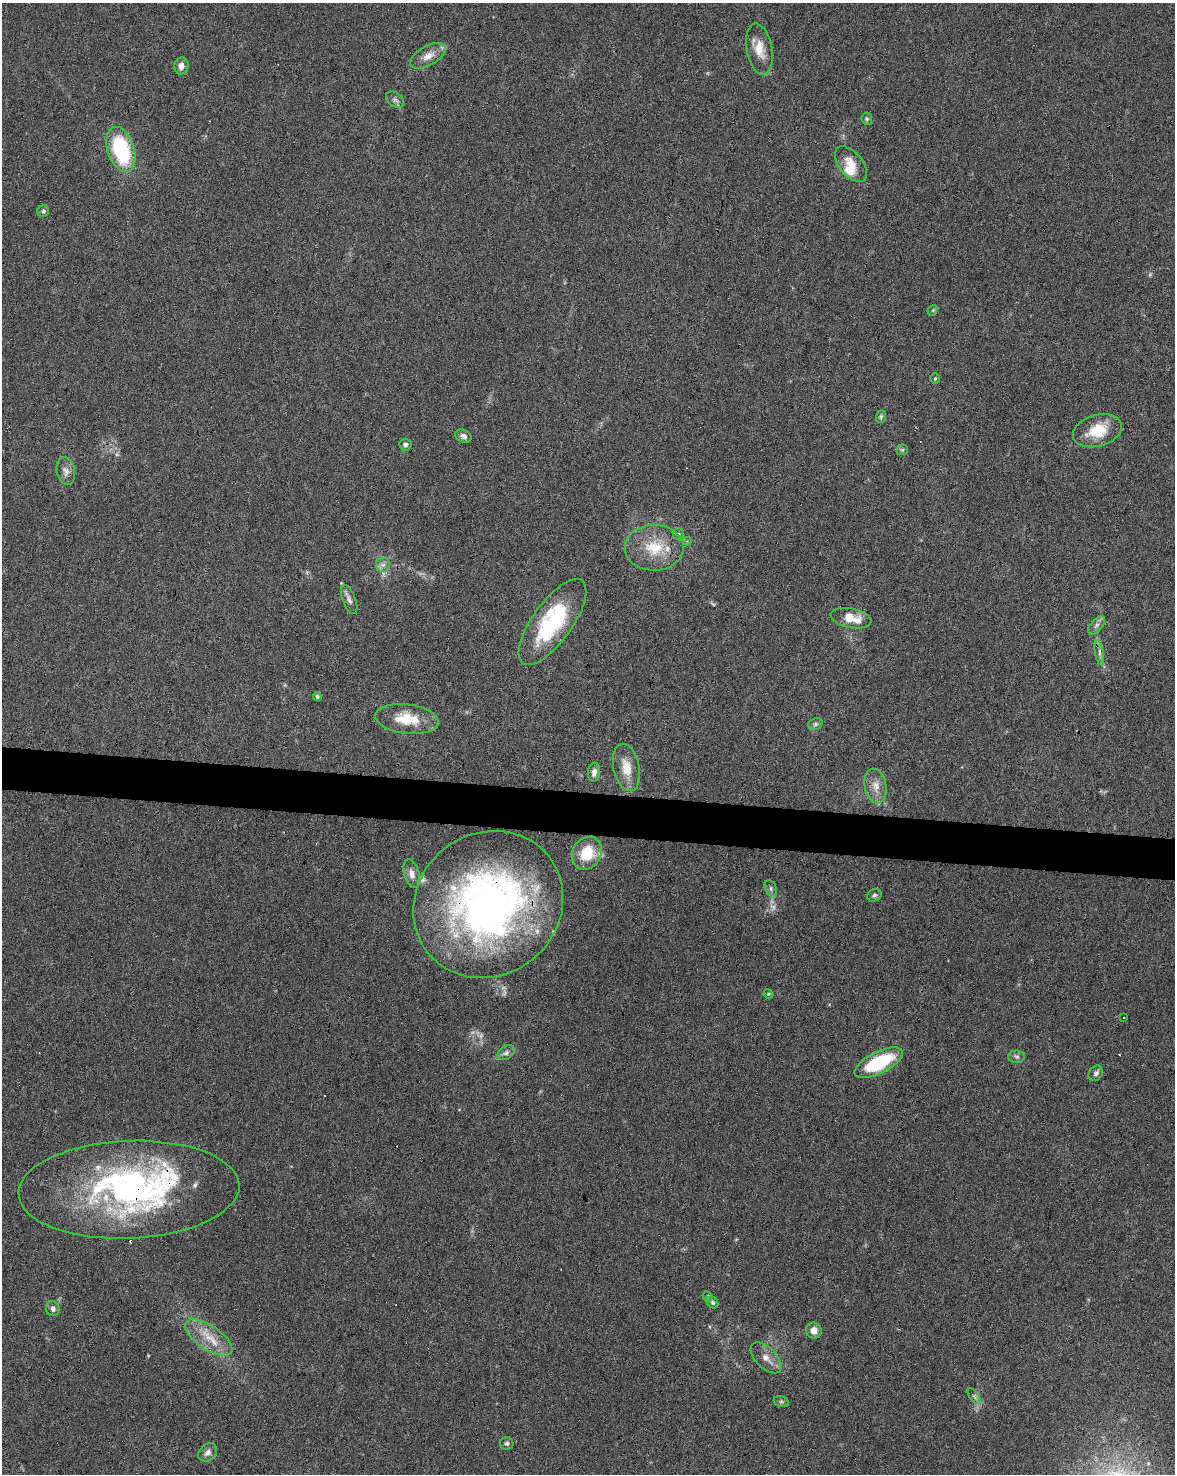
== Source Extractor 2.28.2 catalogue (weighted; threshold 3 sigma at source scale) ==
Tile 7 of 4 x 3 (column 3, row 2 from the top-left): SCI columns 2354-3526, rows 1752-3223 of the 4700 x 4920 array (HDU 1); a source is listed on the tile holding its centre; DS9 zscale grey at full resolution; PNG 1177 x 1476 px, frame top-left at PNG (2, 3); each listed source drawn as its Kron ellipse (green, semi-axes under 4 px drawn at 4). Shown black and unused: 3% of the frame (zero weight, under 3 of 6 exposures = <1% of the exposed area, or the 3 px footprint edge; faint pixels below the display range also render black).
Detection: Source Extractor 2.28.2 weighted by HDU 2 'WHT'; one run over the whole footprint, this tile lists its part. Background 0.0445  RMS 0.0036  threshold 0.0148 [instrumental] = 3 sigma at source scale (4.09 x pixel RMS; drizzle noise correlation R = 1.36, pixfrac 0.8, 0.0396/0.0396 arcsec/px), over >= 5 px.
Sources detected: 70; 3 too faint to see at this stretch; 1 inside a brighter object's white glare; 8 cosmic-ray / hot-pixel residue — neither listed nor drawn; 5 inside a brighter listed object's ellipse — not listed separately; the other 53 listed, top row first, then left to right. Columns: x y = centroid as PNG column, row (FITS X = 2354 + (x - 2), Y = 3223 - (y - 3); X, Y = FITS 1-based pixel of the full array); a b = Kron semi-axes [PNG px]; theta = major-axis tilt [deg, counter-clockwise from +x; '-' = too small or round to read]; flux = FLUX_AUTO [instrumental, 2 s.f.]
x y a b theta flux
759 49 26 13 -80 6.1
428 56 20 9 29 3.6
181 66 8 7 - 2.2
395 100 10 7 -35 1.1
867 119 6 5 - 0.59
121 149 23 13 -72 29
851 164 21 11 -50 5.1
43 211 6 5 - 0.62
933 310 6 4 45 0.42
935 378 5 4 - 0.41
881 417 6 5 - 0.58
1097 431 25 15 16 10
463 436 8 6 -22 1.4
405 445 6 6 - 0.9
902 450 6 5 - 0.52
66 471 14 9 -79 2.1
678 534 6 5 - 0.58
687 541 4 4 - 0.57
654 548 29 23 0 13
383 565 7 7 - 1.3
349 600 15 6 -69 1.7
851 618 21 9 -11 6.7
552 622 51 20 54 30
1096 625 11 6 49 1.2
1099 653 13 4 -80 1.2
317 696 4 4 - 0.71
407 719 32 15 -7 10
815 724 7 5 22 0.79
626 767 24 13 -78 6.1
594 772 9 6 84 1.6
876 786 17 10 -79 3.7
587 853 17 14 60 10
412 874 14 7 -74 2.3
771 888 8 5 -65 0.89
874 895 7 6 - 0.84
488 904 77 71 39 170
768 994 5 4 - 0.39
1124 1018 2 2 - 0.28
506 1053 9 6 33 1.2
1017 1057 8 6 -1 0.94
879 1063 26 10 27 24
1096 1073 8 6 54 1.1
129 1190 110 49 2 110
708 1296 5 4 - 0.41
713 1302 6 5 - 0.62
53 1309 8 6 -67 1.4
814 1330 8 7 - 2.5
209 1337 27 12 -34 7.3
766 1358 19 10 -45 3.2
974 1396 9 4 -54 0.85
781 1401 7 5 -17 0.64
507 1443 6 6 - 0.81
208 1452 10 8 43 1.6
Overlapping masked pixels (flux is a lower limit): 2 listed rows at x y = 488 904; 129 1190